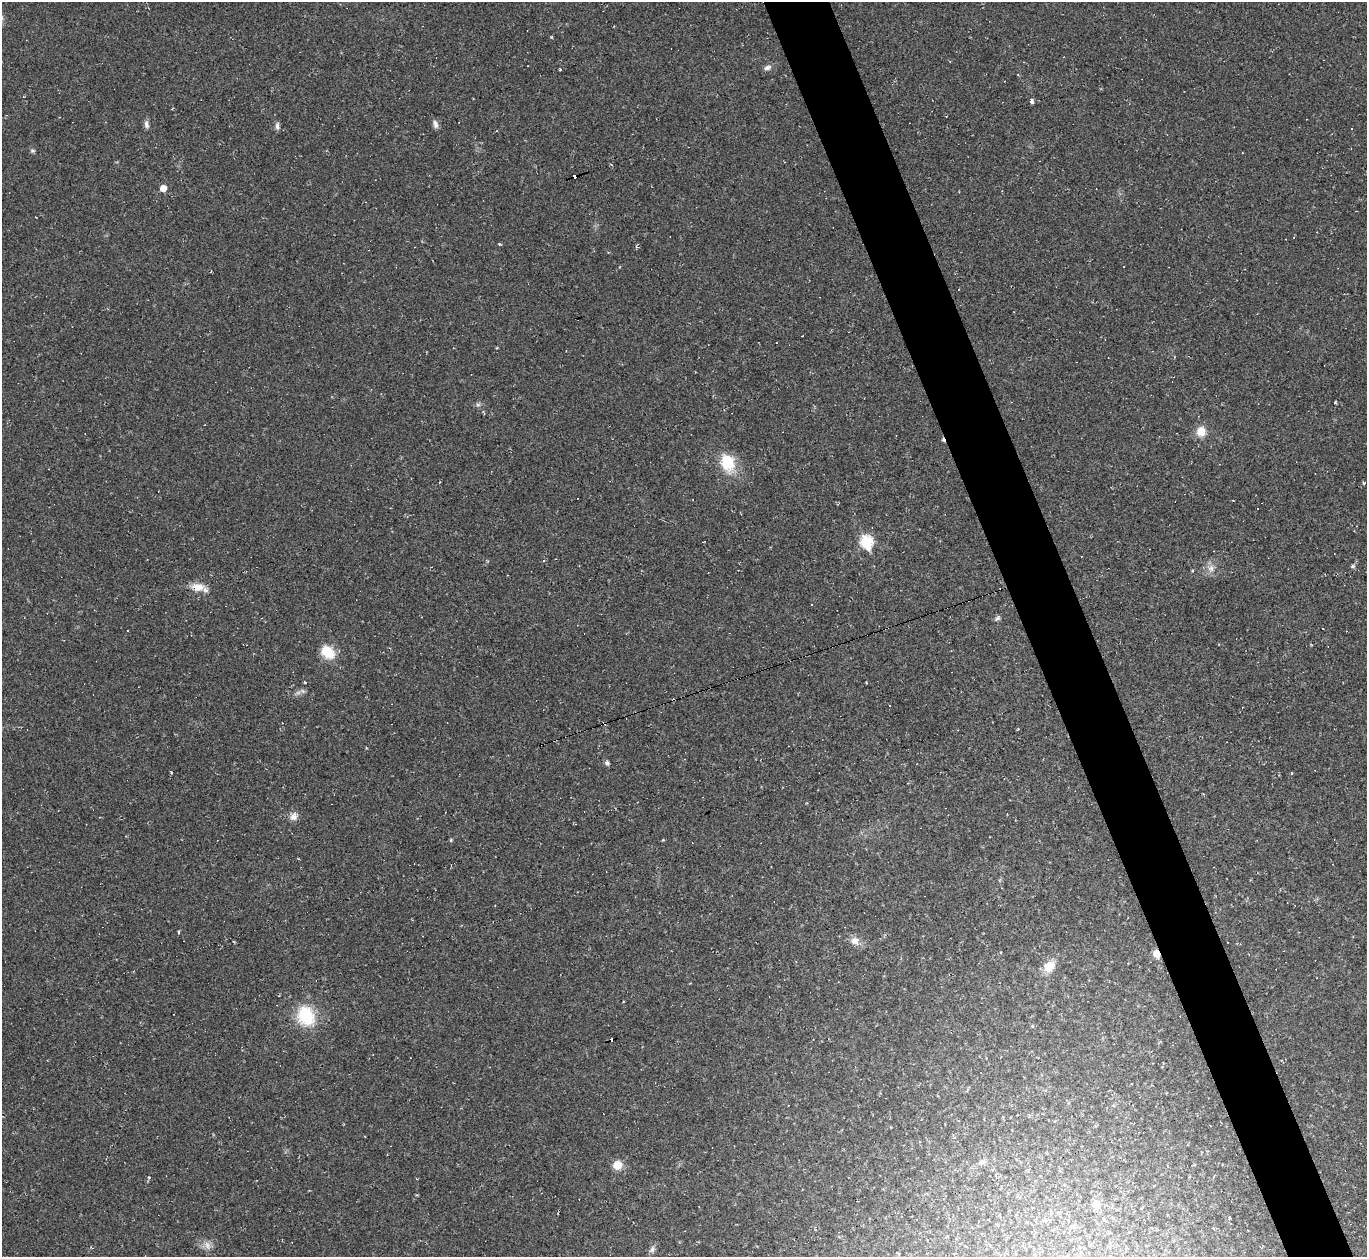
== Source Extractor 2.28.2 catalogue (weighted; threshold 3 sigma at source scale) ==
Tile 6 of 4 x 4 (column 2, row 2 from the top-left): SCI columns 1366-2730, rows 2786-4040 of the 5459 x 5444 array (HDU 1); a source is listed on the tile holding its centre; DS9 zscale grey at full resolution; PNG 1369 x 1259 px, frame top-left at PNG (2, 2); no overlay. Shown black and unused: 5% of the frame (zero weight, under 2 of 3 exposures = <1% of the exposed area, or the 3 px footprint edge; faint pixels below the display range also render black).
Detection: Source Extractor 2.28.2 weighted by HDU 2 'WHT'; one run over the whole footprint, this tile lists its part. Background 0.0485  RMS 0.0067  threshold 0.0303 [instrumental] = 3 sigma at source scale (4.5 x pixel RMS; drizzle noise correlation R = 1.50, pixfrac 1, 0.05/0.05 arcsec/px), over >= 5 px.
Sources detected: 51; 1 too faint to see at this stretch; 13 cosmic-ray / hot-pixel residue — not listed; the other 37 listed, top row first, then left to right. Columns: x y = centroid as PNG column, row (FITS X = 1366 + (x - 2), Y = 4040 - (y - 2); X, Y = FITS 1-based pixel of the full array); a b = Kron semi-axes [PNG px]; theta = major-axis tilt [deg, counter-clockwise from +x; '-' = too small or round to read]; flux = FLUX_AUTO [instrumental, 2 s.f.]
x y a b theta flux
767 67 10 6 22 2.4
560 70 3 3 - 2.6
1032 102 4 3 - 5.5
146 124 11 6 -80 2.2
435 124 11 6 -70 2.6
277 126 10 5 -89 2
33 151 7 4 -6 1
163 188 6 6 - 5.6
1294 237 4 2 - 0.47
478 405 7 4 0 1.3
1201 431 10 10 - 8.1
727 463 23 17 -72 20
1364 483 4 3 - 0.61
866 542 7 7 - 51
1353 566 6 5 - 1.1
1211 568 10 8 82 4
197 587 17 10 -16 8.1
997 618 9 5 47 1.5
1322 628 3 3 - 1.4
328 652 19 14 -39 13
607 763 5 5 - 1.8
1291 773 4 3 - 0.51
1007 814 2 2 - 0.39
293 817 10 10 - 3.8
451 840 5 4 - 0.83
179 932 3 3 - 2.7
855 941 11 10 - 4.9
1156 954 6 5 - 11
1049 966 16 12 36 8.2
306 1016 20 16 -66 31
1032 1026 5 4 - 0.73
982 1162 10 5 17 2.2
617 1165 11 10 - 7.1
1096 1204 6 6 - 10
1229 1218 4 3 - 0.63
207 1245 13 7 -64 3.9
652 1249 9 7 59 2.2
Overlapping masked pixels (flux is a lower limit): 1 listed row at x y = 1156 954